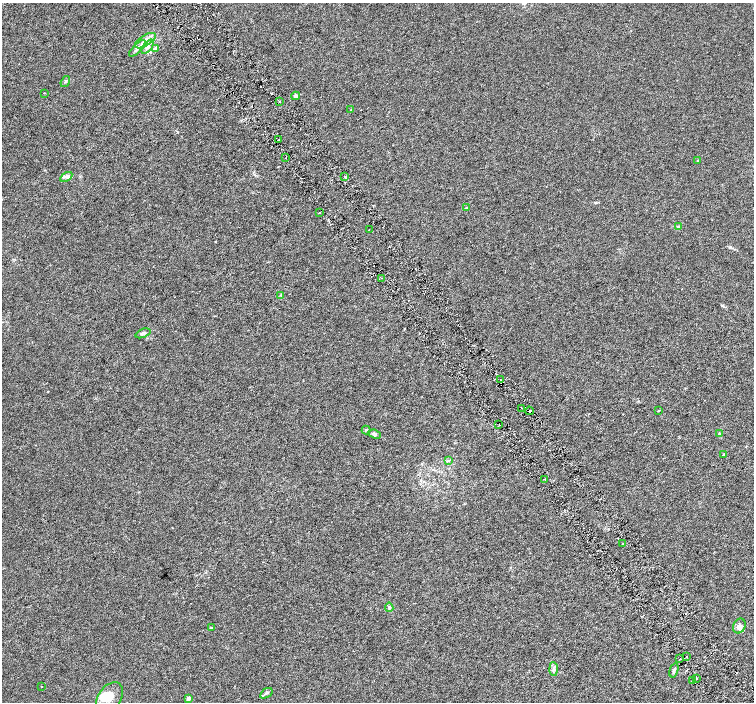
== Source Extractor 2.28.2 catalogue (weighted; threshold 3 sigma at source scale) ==
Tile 6 of 4 x 4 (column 2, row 2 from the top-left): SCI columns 1509-3011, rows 3003-4402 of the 6018 x 5941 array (HDU 1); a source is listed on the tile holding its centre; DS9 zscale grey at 2 x 2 block average (1 PNG px = mean of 2 x 2 image px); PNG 756 x 704 px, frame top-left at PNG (2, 3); each listed source drawn as its Kron ellipse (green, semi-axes under 4 px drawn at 4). Shown black and unused: <1% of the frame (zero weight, under 3 of 6 exposures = <1% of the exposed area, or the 3 px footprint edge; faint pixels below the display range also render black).
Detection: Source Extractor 2.28.2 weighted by HDU 2 'WHT'; one run over the whole footprint, this tile lists its part. Background 0.00127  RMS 0.0016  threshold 0.00662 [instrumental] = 3 sigma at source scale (4.09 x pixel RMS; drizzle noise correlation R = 1.36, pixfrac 0.8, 0.0396/0.0396 arcsec/px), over >= 5 px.
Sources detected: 52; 2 cosmic-ray / hot-pixel residue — neither listed nor drawn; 4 inside a brighter listed object's ellipse — not listed separately; the other 46 listed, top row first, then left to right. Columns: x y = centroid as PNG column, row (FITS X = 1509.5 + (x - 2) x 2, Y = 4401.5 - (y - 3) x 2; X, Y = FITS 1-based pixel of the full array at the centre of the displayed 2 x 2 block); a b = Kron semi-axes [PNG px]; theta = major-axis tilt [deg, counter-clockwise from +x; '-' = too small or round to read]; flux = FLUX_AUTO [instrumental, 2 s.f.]
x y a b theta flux
145 41 12 5 32 2.5
148 47 8 4 52 1.5
137 48 11 4 45 1.7
155 48 3 3 - 0.46
65 81 6 2 54 0.38
44 93 2 2 - 0.14
296 96 4 3 - 0.96
279 102 2 2 - 0.31
351 110 4 2 - 0.38
278 140 2 2 - 0.13
286 158 2 2 - 0.15
698 160 4 2 - 0.29
66 177 6 2 32 0.52
345 177 4 2 - 0.41
466 208 3 3 - 0.25
319 213 2 2 - 0.32
678 226 3 3 - 0.3
369 230 2 2 - 0.13
382 278 2 2 - 0.2
281 295 3 2 - 0.27
143 333 8 3 22 0.7
501 380 2 2 - 0.24
522 408 3 2 - 0.32
529 411 4 2 - 0.58
659 411 2 2 - 0.36
499 425 2 2 - 0.2
366 430 4 2 - 0.25
375 434 6 4 -23 0.82
719 434 4 3 - 0.35
724 454 4 2 - 0.3
448 461 3 3 - 0.33
545 479 3 2 - 0.39
623 544 2 2 - 0.15
389 607 5 2 - 0.39
739 626 8 6 67 1.4
212 628 4 3 - 0.34
687 657 2 2 - 0.18
680 659 2 2 - 0.14
554 669 7 4 -87 0.89
674 670 7 3 73 0.68
697 679 2 2 - 0.24
692 680 2 2 - 0.21
42 687 2 2 - 0.19
266 693 7 3 35 0.59
109 698 17 11 55 4.8
188 698 2 2 - 2.1
Overlapping masked pixels (flux is a lower limit): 1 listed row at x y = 529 411
Diffuse or blended objects may show on this block-average render without a row.